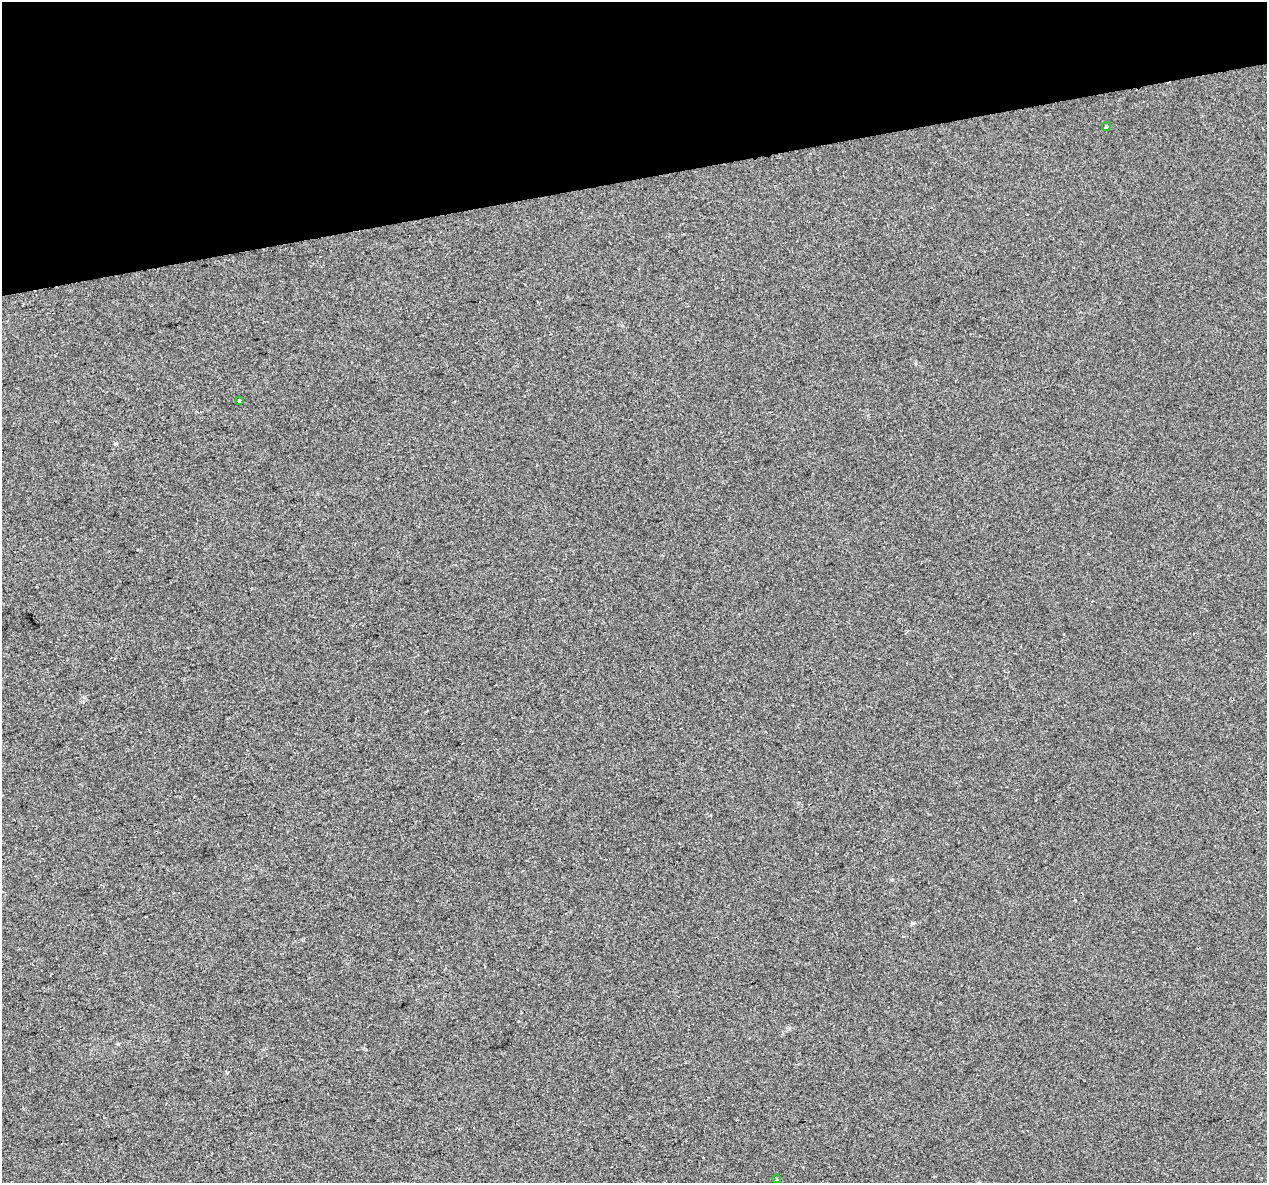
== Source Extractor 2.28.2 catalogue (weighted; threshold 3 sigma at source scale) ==
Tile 3 of 4 x 4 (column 3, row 1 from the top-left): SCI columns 2531-3795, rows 3631-4811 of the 5060 x 4850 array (HDU 1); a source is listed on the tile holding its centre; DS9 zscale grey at full resolution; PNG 1269 x 1185 px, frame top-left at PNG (2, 2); each listed source drawn as its Kron ellipse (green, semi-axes under 4 px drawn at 4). Shown black and unused: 15% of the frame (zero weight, under 2 of 3 exposures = <1% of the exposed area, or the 3 px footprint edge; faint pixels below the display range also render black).
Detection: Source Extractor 2.28.2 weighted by HDU 2 'WHT'; one run over the whole footprint, this tile lists its part. Background 0.00547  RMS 0.0046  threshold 0.0208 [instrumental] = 3 sigma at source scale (4.5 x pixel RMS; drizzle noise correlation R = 1.50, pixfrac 1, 0.0396/0.0396 arcsec/px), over >= 5 px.
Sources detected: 3; all 3 listed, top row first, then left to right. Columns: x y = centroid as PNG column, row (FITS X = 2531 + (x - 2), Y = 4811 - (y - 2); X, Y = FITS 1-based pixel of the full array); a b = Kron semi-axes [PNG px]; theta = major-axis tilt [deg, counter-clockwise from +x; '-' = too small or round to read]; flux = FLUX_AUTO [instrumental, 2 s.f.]
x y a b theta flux
1106 127 5 4 - 0.82
239 400 3 3 - 2.5
777 1179 4 3 - 0.37